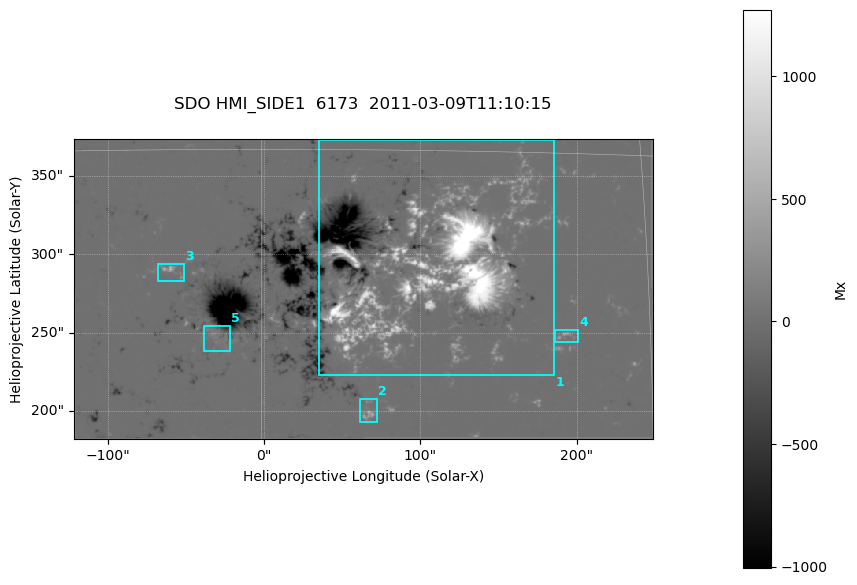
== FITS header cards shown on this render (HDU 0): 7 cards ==
TELESCOP= 'SDO     '           /
INSTRUME= 'HMI_SIDE1'          /
WAVELNTH=              6173.00 /
DATE-OBS= '2011-03-09T11:10:15.000' /
CTYPE1  = 'HPLN-TAN'           /
CTYPE2  = 'HPLT-TAN'           /
BUNIT   = 'Mx      '           /

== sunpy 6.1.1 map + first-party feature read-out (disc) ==
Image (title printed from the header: SDO HMI_SIDE1  6173  2011-03-09T11:10:15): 735 x 381 px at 0.504 arcsec/px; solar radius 966 arcsec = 1916 px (partial field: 2.4% of the solar disc is inside the frame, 99% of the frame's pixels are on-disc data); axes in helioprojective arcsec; data unit Mx (BUNIT, on the colour bar)
Orientation: file roll -179.9 deg (from PC/CROTA): ROTATED to solar-north-up (sunpy Map.rotate, bilinear) for analysis and display; everything below refers to the rotated frame; the empty margins the rotation leaves inside the frame are drawn grey
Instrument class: DISC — disc imager (sunpy class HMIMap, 6173 A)
Bright regions (active regions / flare kernels): reference = the on-disc median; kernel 7 px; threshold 5 sigma = 46.3 Mx over a disc level ~-0.265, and >= 1.15x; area >= 280 px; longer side >= 5 px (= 2.5 arcsec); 5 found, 5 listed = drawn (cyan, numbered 1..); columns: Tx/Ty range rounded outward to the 2 arcsec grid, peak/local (2 s.f.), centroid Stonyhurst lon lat
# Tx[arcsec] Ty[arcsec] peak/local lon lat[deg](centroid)
1 34..186 222..374 -6442 +7 +10
2 60..72 192..208 -1459 +4 +5
3 -68..-50 282..294 -1424 -3 +10
4 186..202 244..252 -767 +12 +8
5 -38..-22 238..254 -452 -2 +7